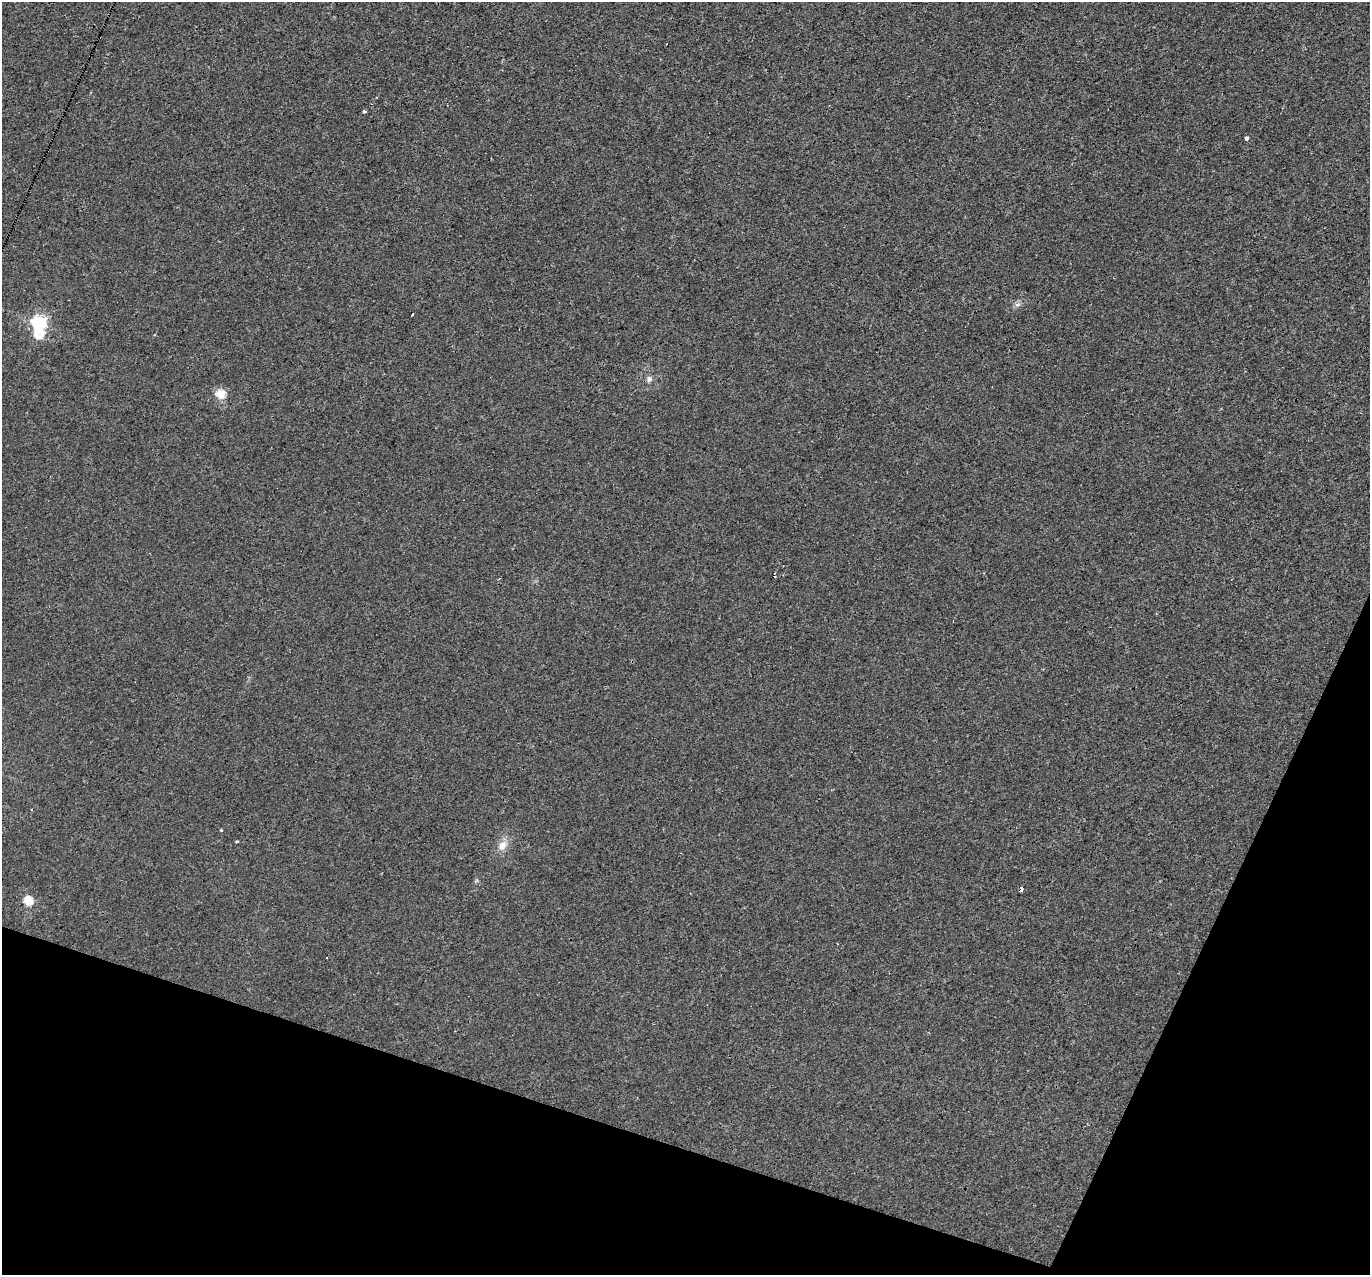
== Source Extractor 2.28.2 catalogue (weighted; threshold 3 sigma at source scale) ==
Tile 15 of 4 x 4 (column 3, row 4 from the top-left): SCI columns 2739-4106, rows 267-1539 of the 5475 x 5491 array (HDU 1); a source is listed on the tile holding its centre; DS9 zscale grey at full resolution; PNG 1372 x 1277 px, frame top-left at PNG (2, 2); no overlay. Shown black and unused: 17% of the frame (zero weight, under 3 of 4 exposures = <1% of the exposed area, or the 3 px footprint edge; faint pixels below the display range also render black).
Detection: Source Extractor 2.28.2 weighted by HDU 2 'WHT'; one run over the whole footprint, this tile lists its part. Background 0.0011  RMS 0.0017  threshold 0.00757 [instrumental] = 3 sigma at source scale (4.5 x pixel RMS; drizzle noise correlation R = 1.50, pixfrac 1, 0.05/0.05 arcsec/px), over >= 5 px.
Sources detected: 15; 1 too faint to see at this stretch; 2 cosmic-ray / hot-pixel residue — not listed; the other 12 listed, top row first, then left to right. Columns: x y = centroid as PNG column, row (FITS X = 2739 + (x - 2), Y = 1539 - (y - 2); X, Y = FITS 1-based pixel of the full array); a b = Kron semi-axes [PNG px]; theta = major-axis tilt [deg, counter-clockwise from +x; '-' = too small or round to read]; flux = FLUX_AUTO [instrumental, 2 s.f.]
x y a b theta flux
364 112 3 3 - 0.42
1247 138 4 4 - 0.44
1018 304 9 7 28 0.65
412 314 3 3 - 0.44
39 324 8 6 -89 51
649 379 8 8 - 0.61
221 394 5 5 - 9.7
221 830 3 3 - 0.19
237 841 4 3 - 0.19
502 845 14 10 55 1.8
1021 889 5 3 - 1.9
29 901 6 5 - 8.9
Overlapping masked pixels (flux is a lower limit): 1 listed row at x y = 1021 889